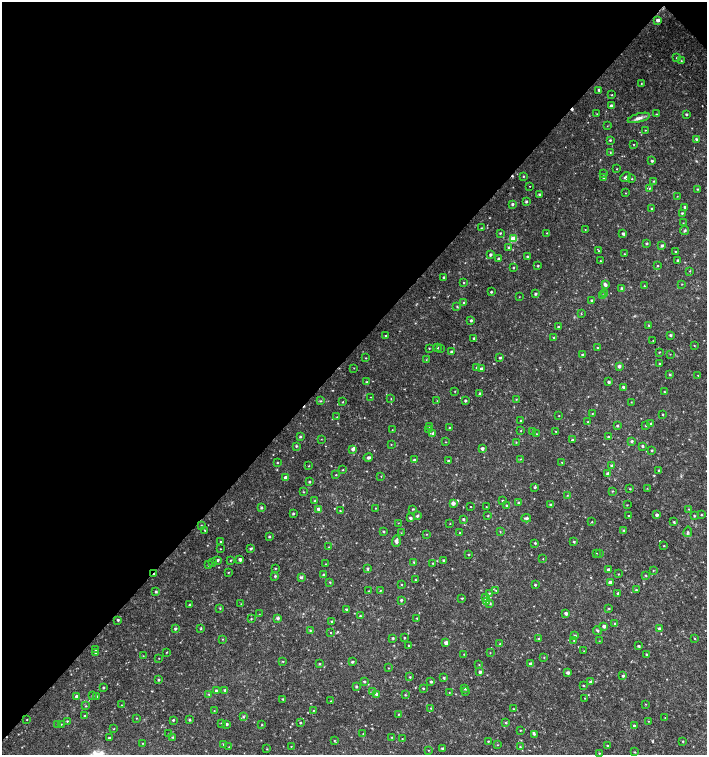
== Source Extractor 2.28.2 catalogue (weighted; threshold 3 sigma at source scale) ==
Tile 2 of 4 x 4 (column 2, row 1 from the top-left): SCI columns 1636-3044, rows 4519-6024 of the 6025 x 6031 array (HDU 1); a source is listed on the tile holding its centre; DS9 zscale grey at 2 x 2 block average (1 PNG px = mean of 2 x 2 image px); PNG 709 x 757 px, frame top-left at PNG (2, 2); each listed source drawn as its Kron ellipse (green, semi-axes under 4 px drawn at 4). Shown black and unused: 47% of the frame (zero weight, under 2 of 3 exposures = <1% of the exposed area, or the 3 px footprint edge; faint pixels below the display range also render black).
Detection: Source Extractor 2.28.2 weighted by HDU 2 'WHT'; one run over the whole footprint, this tile lists its part. Background 0.0181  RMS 0.0033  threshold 0.0151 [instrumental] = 3 sigma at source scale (4.5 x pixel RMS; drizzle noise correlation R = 1.50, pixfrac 1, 0.0396/0.0396 arcsec/px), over >= 5 px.
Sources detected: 385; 2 cosmic-ray / hot-pixel residue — neither listed nor drawn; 1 coinciding with a brighter row at this scale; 1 inside a brighter listed object's ellipse — not listed separately; the other 381 listed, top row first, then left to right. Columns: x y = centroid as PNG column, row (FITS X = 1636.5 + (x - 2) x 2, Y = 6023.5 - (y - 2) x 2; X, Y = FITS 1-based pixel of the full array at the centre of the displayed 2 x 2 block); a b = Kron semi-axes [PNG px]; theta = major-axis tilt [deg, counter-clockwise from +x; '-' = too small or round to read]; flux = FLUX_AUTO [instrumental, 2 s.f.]
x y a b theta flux
658 20 3 3 - 2.3
677 58 4 2 - 0.68
681 61 2 2 - 0.49
641 83 2 2 - 0.38
599 90 3 2 - 1.4
612 95 2 2 - 0.42
611 106 3 3 - 2.6
597 114 2 2 - 0.4
657 114 3 2 - 0.41
686 114 2 2 - 1
639 118 11 4 15 3.4
607 126 2 2 - 0.33
645 130 3 2 - 0.36
696 139 3 2 - 1.4
610 140 2 2 - 0.88
634 144 2 2 - 0.31
610 153 2 2 - 0.42
652 161 2 2 - 1.2
617 169 2 2 - 0.32
603 174 3 2 - 0.61
523 176 2 2 - 0.61
626 177 6 3 39 1.8
604 178 3 3 - 1.6
632 179 2 2 - 0.41
654 181 3 2 - 0.43
530 186 2 2 - 0.83
650 188 3 2 - 0.53
697 189 3 2 - 0.58
626 193 2 2 - 0.31
539 194 3 3 - 1.3
677 196 2 2 - 0.3
526 201 2 2 - 1.1
512 204 2 2 - 1.2
685 207 2 2 - 1.6
652 208 2 2 - 0.67
682 213 2 2 - 0.75
683 223 2 2 - 0.27
481 228 2 2 - 0.4
585 230 3 2 - 0.41
685 231 5 3 - 0.9
500 233 3 2 - 0.66
547 233 2 2 - 0.45
623 233 3 3 - 1.1
514 239 3 3 - 19
646 243 2 2 - 1
662 245 4 3 - 1.2
508 247 3 3 - 0.99
598 251 2 2 - 0.5
676 251 2 2 - 0.64
624 254 2 2 - 0.37
490 255 2 2 - 1.5
527 257 2 2 - 0.91
499 259 3 3 - 2.8
678 260 2 2 - 1
600 261 3 2 - 0.58
538 266 2 2 - 0.76
657 266 3 2 - 0.54
513 267 2 2 - 0.7
690 271 3 2 - 0.39
444 278 2 2 - 1.5
464 283 2 2 - 0.46
682 284 2 2 - 0.39
605 285 4 2 - 2.2
644 286 3 2 - 0.52
621 288 4 3 - 0.73
491 292 2 2 - 0.81
605 293 3 3 - 0.77
535 294 2 2 - 1.2
603 295 3 2 - 1.1
519 297 3 2 - 0.31
592 300 3 2 - 1.5
464 302 3 2 - 0.65
457 306 3 2 - 0.54
581 313 2 2 - 0.68
471 320 2 2 - 1.3
649 325 3 2 - 0.85
559 327 3 2 - 0.88
671 335 3 3 - 1
385 336 2 2 - 0.55
554 337 3 2 - 0.49
474 338 2 2 - 0.76
653 341 2 2 - 0.29
694 345 2 2 - 0.37
429 348 2 2 - 0.49
437 348 3 2 - 0.91
440 348 2 2 - 0.55
597 348 2 2 - 0.56
451 352 3 2 - 1.2
659 352 3 2 - 0.42
670 354 2 2 - 0.3
582 355 3 2 - 1.1
365 358 2 2 - 0.42
500 358 2 2 - 1
426 360 3 2 - 0.38
660 364 2 2 - 0.82
619 366 3 3 - 2.2
354 368 2 2 - 0.31
477 368 3 2 - 0.69
481 369 3 3 - 1.6
670 374 3 3 - 0.81
698 375 2 2 - 0.33
367 382 3 2 - 0.75
608 382 3 2 - 1.5
623 387 3 2 - 1.3
455 391 2 2 - 0.34
664 392 3 2 - 0.6
480 394 3 2 - 1.2
371 397 2 2 - 0.28
391 399 2 2 - 0.34
516 399 3 2 - 0.53
321 401 3 3 - 0.74
437 401 3 2 - 0.39
465 401 2 2 - 1.2
343 402 3 2 - 0.54
631 402 2 2 - 0.37
592 414 2 2 - 0.35
662 414 3 2 - 0.5
559 416 3 2 - 0.3
337 417 2 2 - 0.4
520 421 2 2 - 1.1
588 422 2 2 - 0.49
651 424 3 2 - 1
617 425 3 2 - 0.95
429 426 3 2 - 0.56
646 426 2 2 - 0.44
449 427 2 2 - 0.48
429 429 3 2 - 1.2
392 430 2 2 - 0.29
521 430 3 2 - 0.34
555 431 2 2 - 0.39
533 432 2 2 - 0.47
433 433 3 3 - 1.2
536 434 2 2 - 0.61
300 437 3 2 - 0.83
608 437 2 2 - 1.1
321 439 2 2 - 0.3
572 440 2 2 - 0.84
632 441 3 3 - 1.2
445 442 2 2 - 0.37
516 442 3 2 - 0.47
391 444 2 2 - 0.31
296 446 3 3 - 0.86
642 446 2 2 - 1.1
482 448 3 3 - 2
353 449 3 3 - 2.6
652 450 2 2 - 0.83
368 457 5 3 - 1.9
520 459 3 2 - 0.42
414 460 3 2 - 1.2
448 461 2 2 - 1.3
562 462 2 2 - 0.59
277 463 2 2 - 0.57
612 465 3 3 - 1
309 466 2 2 - 0.42
343 470 2 2 - 0.44
659 470 3 2 - 0.68
608 474 3 3 - 2.4
336 475 2 2 - 0.45
381 476 2 2 - 0.47
285 478 3 3 - 3.4
309 482 2 2 - 0.95
535 487 3 3 - 0.95
647 488 3 2 - 0.42
630 489 2 2 - 0.46
612 491 3 2 - 0.5
304 492 3 2 - 0.51
567 495 2 2 - 0.33
314 501 3 2 - 0.53
502 501 3 2 - 0.79
453 503 3 3 - 3.2
519 503 3 3 - 0.95
550 505 3 2 - 0.96
627 505 2 2 - 0.41
471 506 2 2 - 0.54
507 506 3 3 - 1.1
261 507 3 3 - 1.2
486 507 2 2 - 0.34
375 508 2 2 - 0.32
319 509 3 3 - 2.8
413 509 2 2 - 0.65
689 509 2 2 - 0.44
340 511 2 2 - 0.52
293 514 3 2 - 0.87
657 515 3 2 - 2.2
701 515 3 2 - 0.55
417 516 3 2 - 1.1
488 516 3 2 - 0.62
628 516 2 2 - 0.67
694 516 2 2 - 0.75
410 518 2 2 - 1.6
526 518 5 3 - 1.5
463 519 3 2 - 0.94
592 522 2 2 - 0.49
674 522 3 2 - 0.85
398 523 2 2 - 0.28
450 524 2 2 - 0.28
201 525 2 2 - 0.38
205 530 3 2 - 0.48
624 530 3 2 - 0.6
383 531 2 2 - 0.76
500 532 2 2 - 0.42
688 532 5 3 - 1.2
401 533 2 2 - 0.35
460 533 3 2 - 0.66
427 534 3 2 - 0.41
269 537 3 2 - 0.85
396 541 5 3 - 2.7
220 542 2 2 - 0.43
574 542 2 2 - 0.84
535 543 2 2 - 0.92
664 546 2 2 - 0.5
329 547 2 2 - 0.28
251 548 3 2 - 1.2
220 549 2 2 - 0.36
596 553 2 2 - 0.27
600 553 2 2 - 0.39
468 555 2 2 - 0.45
240 559 3 3 - 2.4
543 559 2 2 - 0.31
218 560 2 2 - 1.2
230 560 2 2 - 0.58
443 560 2 2 - 1.1
414 562 3 2 - 0.79
213 563 2 2 - 0.27
433 563 2 2 - 0.5
325 564 2 2 - 0.37
208 565 2 2 - 0.87
275 568 3 2 - 0.49
367 568 3 3 - 1.1
608 570 3 3 - 2.4
653 570 3 2 - 0.45
228 572 3 2 - 0.46
154 574 3 2 - 1.1
618 574 3 2 - 0.43
324 575 2 2 - 1.4
646 575 3 2 - 0.56
275 576 3 3 - 0.72
301 577 3 3 - 1.5
415 580 3 2 - 0.48
330 582 3 2 - 0.54
610 582 3 3 - 3.3
401 585 2 2 - 0.48
535 585 2 2 - 0.83
496 590 3 2 - 0.41
636 590 4 2 - 0.77
369 591 2 2 - 0.47
380 591 3 2 - 0.52
156 592 2 2 - 1.2
489 593 3 2 - 0.55
618 593 3 2 - 1.2
462 598 2 2 - 0.73
485 598 3 3 - 1.6
401 600 2 2 - 1.1
486 602 3 3 - 2.9
490 603 3 3 - 0.87
241 604 3 2 - 0.37
189 605 3 2 - 0.74
220 608 3 2 - 0.56
609 608 3 2 - 0.58
347 609 3 2 - 1.4
566 613 3 3 - 1.7
259 614 2 2 - 0.3
360 616 2 2 - 0.8
278 618 3 3 - 1.5
417 618 3 2 - 0.54
251 619 3 2 - 0.53
118 620 3 2 - 0.85
332 621 3 3 - 0.74
615 623 3 2 - 0.72
604 626 3 2 - 2.2
175 629 3 3 - 1.2
201 629 3 2 - 0.74
659 629 3 3 - 2.5
310 630 3 3 - 0.7
598 631 4 3 - 0.9
331 633 2 2 - 0.4
575 635 3 2 - 0.81
393 638 3 2 - 0.88
404 638 2 2 - 0.59
694 638 2 2 - 0.43
222 639 2 2 - 0.44
539 639 3 3 - 0.63
574 641 2 2 - 0.61
599 641 3 2 - 0.35
446 643 3 3 - 3.8
500 644 3 2 - 0.57
409 645 2 2 - 0.8
638 646 3 3 - 1
96 649 3 2 - 0.9
584 651 3 2 - 0.35
167 652 3 2 - 0.36
95 653 3 3 - 0.83
490 653 2 2 - 0.35
464 654 2 2 - 0.46
647 655 3 2 - 1.2
143 656 3 2 - 0.41
544 657 3 2 - 0.37
159 658 2 2 - 0.29
283 661 2 2 - 0.49
352 662 3 3 - 0.92
319 664 3 2 - 0.73
530 664 3 3 - 1.5
479 665 2 2 - 0.36
388 668 3 2 - 0.32
480 672 3 2 - 1.8
568 672 3 3 - 1.9
623 676 3 3 - 1.1
410 677 2 2 - 0.69
444 678 3 3 - 0.9
158 680 3 2 - 0.83
364 682 3 2 - 0.84
431 682 2 2 - 1.2
591 682 3 3 - 2.8
583 685 2 2 - 0.74
356 686 3 2 - 0.98
103 688 2 2 - 0.98
423 688 3 2 - 0.56
465 689 3 3 - 1.1
225 690 3 3 - 0.91
216 691 3 3 - 1.5
373 692 3 3 - 1.6
449 692 3 2 - 0.28
465 692 3 2 - 0.42
209 694 3 3 - 0.7
376 694 3 3 - 2.4
405 695 3 2 - 0.57
77 696 3 3 - 3.4
92 696 3 3 - 0.81
96 697 3 3 - 1.1
585 698 2 2 - 0.32
283 699 2 2 - 0.64
331 701 2 2 - 0.42
645 704 2 2 - 0.35
122 705 2 2 - 0.27
86 706 2 2 - 0.54
431 708 3 2 - 0.57
513 709 2 2 - 0.59
314 710 2 2 - 0.39
214 711 2 2 - 0.33
398 714 2 2 - 0.46
85 716 2 2 - 0.56
243 717 3 3 - 0.8
137 718 2 2 - 0.41
665 718 2 2 - 0.37
27 719 2 2 - 0.34
173 720 2 2 - 0.85
189 720 3 3 - 0.8
67 721 2 2 - 0.67
648 721 3 2 - 0.33
221 723 3 2 - 0.44
300 723 2 2 - 0.68
506 723 2 2 - 0.7
58 724 2 2 - 0.45
61 724 3 2 - 0.36
227 724 2 2 - 1.2
262 725 3 2 - 0.49
634 726 2 2 - 0.94
114 729 3 2 - 0.42
520 730 2 2 - 0.49
169 734 2 2 - 0.62
363 734 2 2 - 0.35
534 734 3 3 - 0.85
173 737 3 3 - 0.7
392 737 2 2 - 0.4
109 738 2 2 - 1.2
402 739 2 2 - 0.38
334 741 3 2 - 0.5
488 741 2 2 - 0.53
683 741 2 2 - 0.56
143 743 2 2 - 0.32
224 744 3 2 - 0.73
497 745 2 2 - 0.37
291 746 2 2 - 0.32
608 746 2 2 - 0.67
229 747 3 2 - 0.38
520 747 3 2 - 0.49
267 749 3 2 - 0.43
442 749 3 2 - 1.4
428 750 2 2 - 0.32
635 752 3 2 - 0.54
599 753 3 2 - 0.5
Overlapping masked pixels (flux is a lower limit): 1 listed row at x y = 154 574
Diffuse or blended objects may show on this block-average render without a row.